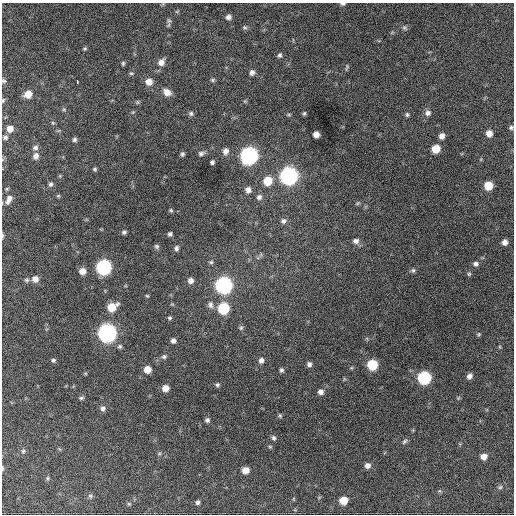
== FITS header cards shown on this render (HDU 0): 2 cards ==
NAXIS1  =                  512 / Axis length
NAXIS2  =                  512 / Axis length

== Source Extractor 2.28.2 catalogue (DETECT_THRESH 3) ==
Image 512 x 512 px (HDU 0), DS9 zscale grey, 1 PNG px = 1 image px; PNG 516 x 516 px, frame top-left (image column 1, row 512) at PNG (2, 3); no overlay
Background 1080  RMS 28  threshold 83.1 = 3 sigma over >= 5 px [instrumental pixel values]
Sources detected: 117; all 117 listed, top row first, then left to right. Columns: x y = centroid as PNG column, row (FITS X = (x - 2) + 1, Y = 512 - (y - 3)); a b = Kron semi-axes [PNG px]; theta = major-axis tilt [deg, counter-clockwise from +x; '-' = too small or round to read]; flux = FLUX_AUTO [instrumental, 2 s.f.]
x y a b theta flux
343 4 5 3 - 3300
177 11 6 4 19 2000
228 17 6 6 - 7100
169 21 8 6 -87 4600
244 27 7 5 -2 3300
405 28 7 6 - 3900
85 48 5 4 - 2300
280 55 6 5 - 3900
161 62 10 8 52 14000
123 63 5 4 - 2900
347 67 8 3 68 2600
131 73 6 4 6 2600
252 73 7 6 - 6400
212 80 6 4 1 3000
4 81 6 5 - 3000
77 82 4 2 - 6200
149 82 7 7 - 17000
167 92 9 7 -29 16000
28 94 7 6 - 21000
3 100 6 4 63 2400
245 101 5 5 - 2100
137 102 5 5 - 2800
64 109 5 5 - 2500
133 112 5 4 - 2200
191 113 6 6 - 4200
304 113 6 4 62 2900
428 113 8 8 - 7100
289 115 5 3 - 2200
407 115 6 5 - 3400
53 123 5 4 - 2300
511 127 5 5 - 3600
10 129 6 6 - 14000
489 133 6 6 - 13000
316 134 5 5 - 12000
442 136 6 5 - 9300
5 137 6 5 - 4100
75 140 5 5 - 4000
35 148 7 6 - 5600
436 149 6 6 - 34000
226 151 8 7 - 8800
201 153 8 5 16 5200
182 154 5 4 - 3600
36 156 8 7 - 8700
249 156 8 8 - 760000
212 162 4 4 - 4300
95 169 5 4 - 2900
289 176 8 8 - 780000
268 181 7 7 - 38000
50 184 7 5 58 4300
488 186 6 6 - 36000
248 190 7 6 - 8500
58 196 6 5 - 2400
259 197 7 6 - 5500
9 199 13 7 62 11000
358 203 6 4 13 2700
171 210 5 4 - 2600
283 221 7 6 - 5500
124 232 5 4 - 3800
170 234 4 4 - 4400
2 236 6 3 -90 2900
356 241 8 7 - 7600
505 242 5 5 - 8500
157 246 6 6 - 3500
176 248 6 5 - 5100
211 262 6 5 - 3100
476 264 6 6 - 5400
104 267 8 7 - 400000
413 270 6 6 - 3400
82 271 6 6 - 14000
469 274 6 6 - 2800
35 279 7 7 - 13000
26 280 7 5 -1 3900
190 281 6 6 - 8500
224 285 8 8 - 620000
147 296 4 3 - 2000
211 305 10 7 -82 7400
112 307 8 6 29 37000
223 308 7 7 - 110000
170 318 5 4 - 2900
241 328 7 5 45 3400
107 333 8 8 - 920000
479 334 5 5 - 2500
173 341 5 5 - 6300
120 346 6 5 - 3300
164 356 7 6 - 4100
53 360 5 5 - 3700
261 361 7 6 - 7400
309 364 6 5 - 5800
372 365 7 7 - 80000
147 369 6 6 - 19000
281 370 6 5 - 4200
469 376 6 5 - 8200
424 378 7 7 - 230000
217 385 5 5 - 3500
165 388 6 5 - 15000
321 392 7 6 - 7700
81 398 6 4 10 3100
458 398 5 4 - 2100
103 408 7 6 - 5700
280 416 6 4 -89 2700
207 420 6 6 - 4600
274 438 6 5 - 4500
404 441 9 5 45 4100
270 447 5 4 - 2400
23 451 5 5 - 3100
159 454 6 4 20 2300
484 456 6 6 - 14000
368 465 6 6 - 8600
2 468 5 2 - 2300
245 470 6 6 - 17000
47 478 6 4 90 2600
500 487 6 5 - 3100
439 491 6 4 42 2500
90 496 7 6 - 4200
343 500 6 6 - 32000
197 502 5 4 - 4500
129 504 6 5 - 2900
At the frame edge (FLAGS 8, measured only in part): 6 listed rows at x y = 343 4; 4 81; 3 100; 511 127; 2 236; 2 468